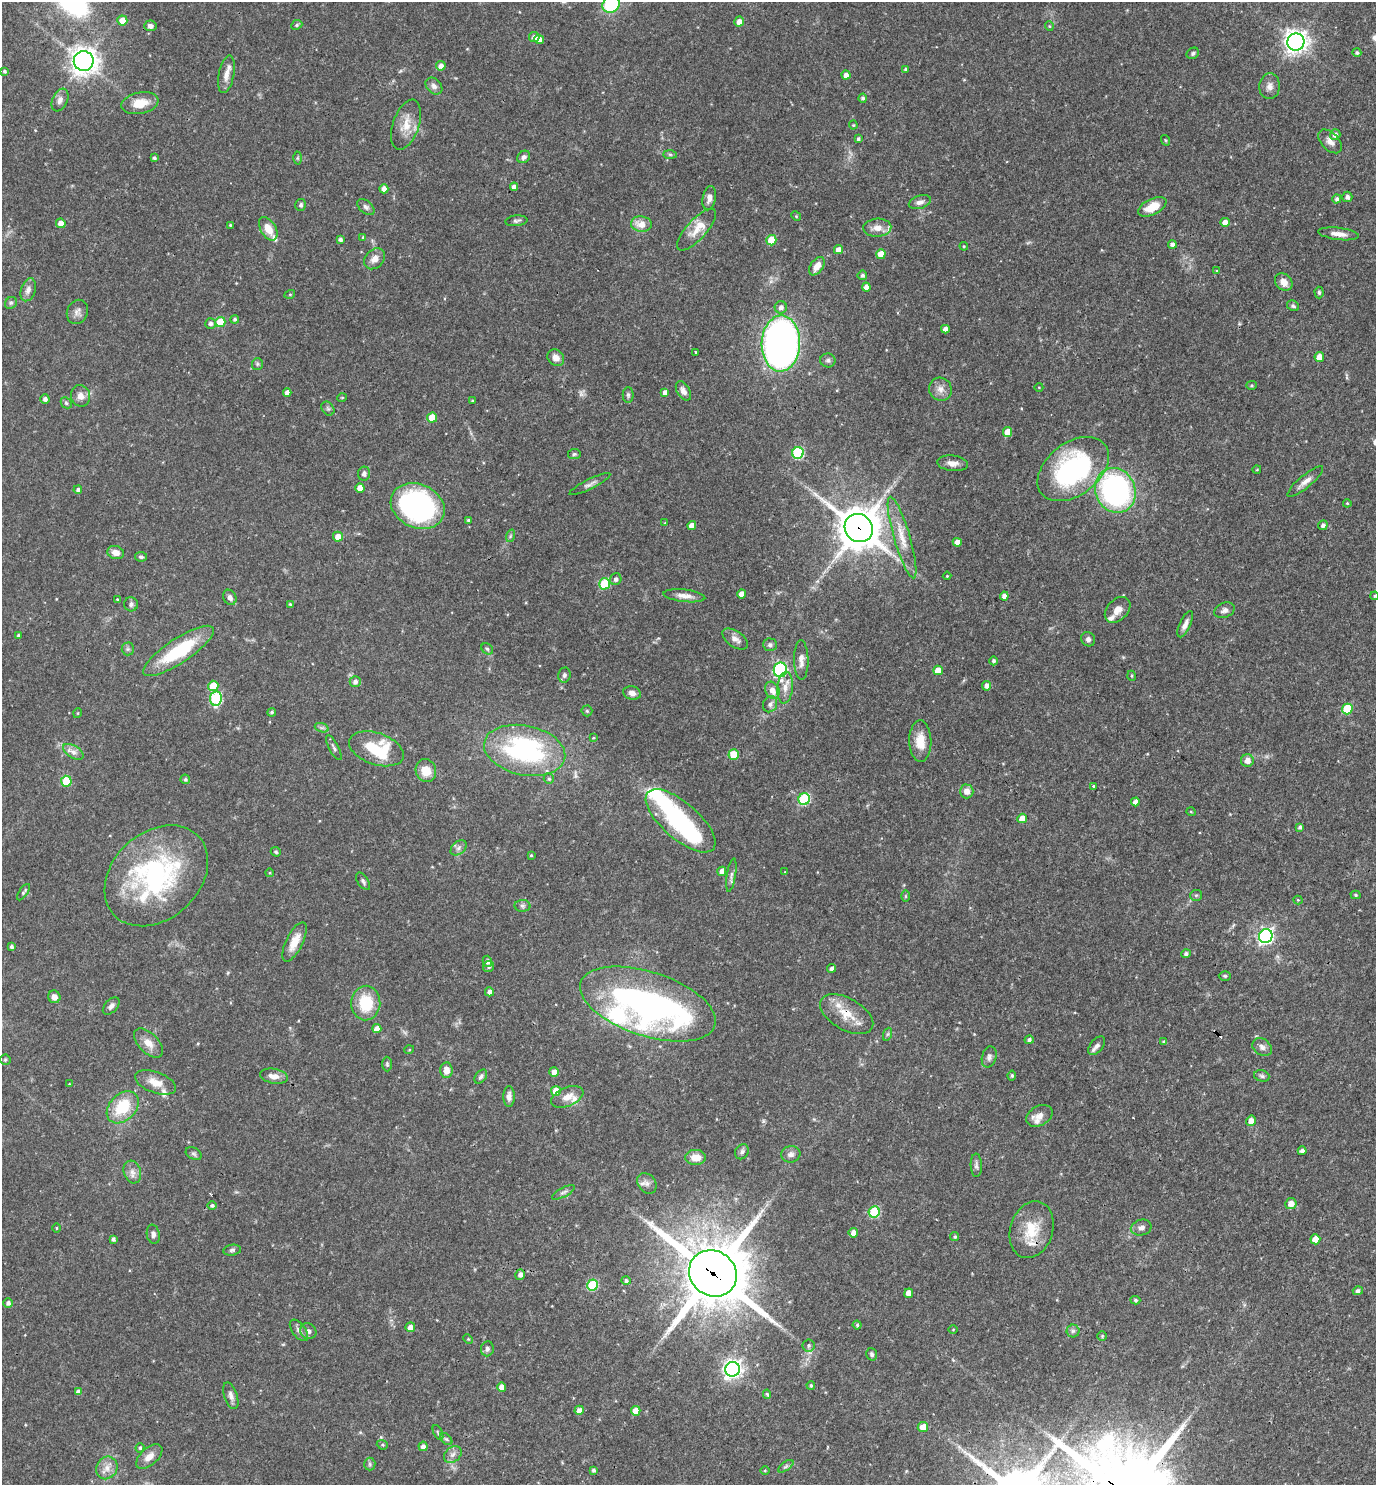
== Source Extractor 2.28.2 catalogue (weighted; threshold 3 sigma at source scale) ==
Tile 6 of 4 x 4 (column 2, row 2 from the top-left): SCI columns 1523-2896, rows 2967-4449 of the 5936 x 5932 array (HDU 1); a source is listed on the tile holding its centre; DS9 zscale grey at full resolution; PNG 1378 x 1487 px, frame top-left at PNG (2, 2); each listed source drawn as its Kron ellipse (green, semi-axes under 4 px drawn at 4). Shown black and unused: <1% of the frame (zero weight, under 3 of 4 exposures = <1% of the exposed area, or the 3 px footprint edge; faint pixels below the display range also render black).
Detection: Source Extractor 2.28.2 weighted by HDU 2 'WHT'; one run over the whole footprint, this tile lists its part. Background 0.0538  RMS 0.0032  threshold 0.0146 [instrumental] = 3 sigma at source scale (4.5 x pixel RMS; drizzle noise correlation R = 1.50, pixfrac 1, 0.05/0.05 arcsec/px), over >= 5 px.
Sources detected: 314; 1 too faint to see at this stretch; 3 inside a brighter object's white glare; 2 cosmic-ray / hot-pixel residue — neither listed nor drawn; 13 inside a brighter listed object's ellipse — not listed separately; the other 295 listed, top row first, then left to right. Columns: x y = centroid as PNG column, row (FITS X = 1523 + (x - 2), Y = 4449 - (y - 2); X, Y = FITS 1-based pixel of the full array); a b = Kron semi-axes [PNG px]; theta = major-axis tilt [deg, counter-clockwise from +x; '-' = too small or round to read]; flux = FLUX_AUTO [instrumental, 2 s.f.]
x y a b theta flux
611 4 9 8 - 20
122 20 5 5 - 3.9
739 22 5 4 - 2.3
297 25 6 4 23 0.49
150 26 6 5 - 1.2
1049 26 5 3 - 0.26
534 37 5 5 - 1.4
539 39 5 4 - 2.3
1296 42 8 8 - 230
1193 53 6 5 - 0.63
1357 53 4 4 - 0.65
84 61 10 10 - 300
441 66 5 5 - 1.6
906 69 4 4 - 0.64
4 71 3 3 - 0.52
226 74 19 7 79 2.6
846 75 4 4 - 1.6
434 86 9 7 -45 1.4
1270 86 13 10 86 2.1
863 98 4 4 - 0.7
60 100 12 7 66 1.6
140 103 19 10 11 5.8
406 125 26 13 71 5.5
853 125 4 4 - 0.31
1335 135 5 5 - 1.7
858 139 4 3 - 0.51
1165 140 5 3 - 0.31
1330 141 14 8 -46 2.2
670 154 7 4 -1 0.55
524 157 7 5 41 1.1
154 158 4 3 - 0.6
297 158 6 4 89 0.42
514 187 4 4 - 1.5
384 189 4 4 - 2.3
1347 197 5 5 - 1.1
709 198 12 6 79 2
1337 199 4 4 - 0.83
920 202 11 6 17 1.5
301 205 6 5 - 0.65
366 207 10 6 -41 0.94
1152 207 15 8 27 6.1
796 216 5 4 - 0.35
516 221 11 5 6 0.86
1225 222 4 4 - 2.6
61 223 5 4 - 2.1
641 224 10 7 -8 3.7
230 225 4 4 - 0.32
877 228 14 9 3 2.9
268 229 13 7 -58 4.5
696 230 26 10 48 4.8
1339 234 20 6 -7 2.7
363 237 4 4 - 0.37
340 239 4 4 - 0.85
771 240 5 5 - 10
1172 244 4 4 - 1.3
964 246 4 3 - 0.36
838 250 4 4 - 2.4
881 254 5 4 - 4.9
374 259 12 9 44 2.5
817 266 10 6 55 2.9
1217 271 3 3 - 0.31
862 275 5 5 - 0.79
1284 282 9 7 -43 2.8
866 287 4 4 - 2
28 290 12 7 71 1.7
1319 292 6 4 -87 0.55
290 294 5 3 - 0.29
11 303 6 5 - 0.63
1293 306 6 5 - 0.61
781 307 6 6 - 1.5
77 312 12 10 67 1.7
235 319 4 4 - 0.63
220 322 5 5 - 9.6
210 323 5 5 - 0.94
945 329 4 4 - 1.9
781 344 28 19 88 160
695 352 3 2 - 0.51
1319 357 5 4 - 3.4
556 358 9 7 -44 2.3
828 360 7 7 - 0.85
257 364 6 5 - 0.54
1251 385 5 4 - 0.4
1039 387 4 3 - 0.24
940 389 12 11 - 2.4
683 391 10 6 -59 1.8
665 392 4 4 - 1.5
287 393 4 4 - 1.9
628 395 8 5 -90 0.67
81 396 11 9 -69 2.4
342 398 5 3 - 0.29
45 399 4 4 - 1
472 401 3 3 - 0.32
66 403 6 5 - 0.49
328 409 7 6 - 0.72
432 418 5 5 - 8.2
1007 432 5 4 - 3.6
798 453 6 5 - 28
574 454 6 5 - 0.63
952 463 15 7 -7 2.3
1073 469 40 26 38 57
1257 469 4 3 - 0.24
364 474 7 6 - 0.95
1305 482 22 6 39 2.4
590 484 22 5 26 1.4
360 488 4 4 - 3.2
78 490 4 4 - 0.95
1115 490 23 20 -66 79
1347 503 4 4 - 0.33
418 506 28 22 -25 75
468 520 4 3 - 0.42
665 523 3 3 - 0.25
1323 525 5 4 - 1.1
692 526 4 4 - 2.3
859 528 14 13 - 960
510 536 6 4 71 0.51
338 537 5 5 - 3.1
902 537 42 8 -74 6
957 542 4 4 - 2.5
116 553 8 6 -17 2.3
141 557 6 4 -9 0.59
947 576 4 3 - 0.28
616 579 6 5 - 1.1
604 584 5 5 - 17
742 594 4 4 - 2.2
684 596 21 6 -6 2.5
1004 596 4 4 - 1.6
1375 596 4 3 - 0.39
230 597 8 6 -62 1.4
117 599 4 3 - 0.27
131 604 7 7 - 0.88
290 604 4 4 - 0.37
1118 610 15 10 45 3
1224 610 10 7 22 1.5
1185 624 14 5 65 1.8
18 635 4 4 - 0.5
735 639 14 8 -36 2
1088 639 7 7 - 1
770 645 7 6 - 0.94
128 649 6 6 - 0.76
487 649 6 5 - 0.56
178 651 41 12 33 21
801 660 20 7 -90 2.4
994 661 4 4 - 0.74
780 670 7 6 - 46
938 670 5 4 - 4.4
564 675 7 6 - 0.84
1132 676 5 3 - 0.31
355 681 5 5 - 1.2
213 686 5 5 - 7.6
987 686 5 4 - 1.7
785 688 16 8 84 2.6
772 690 9 7 -64 2.4
632 693 9 6 -14 1.8
216 698 7 6 - 27
770 704 8 7 - 1.3
1347 709 5 5 - 15
587 711 5 5 - 0.47
272 712 4 4 - 0.56
78 713 5 3 - 0.28
322 728 7 4 -18 0.71
593 738 4 3 - 0.32
920 741 21 11 -89 5.4
334 748 13 5 -62 0.92
376 749 28 16 -19 18
525 750 41 25 -11 53
73 752 11 6 -31 1.7
734 754 5 5 - 8
1247 761 6 6 - 2.3
426 771 11 10 - 4.9
185 779 5 4 - 0.64
549 779 5 5 - 0.56
66 781 5 5 - 12
1093 786 3 3 - 1.2
967 791 7 6 - 2.2
804 799 6 5 - 28
1135 802 4 4 - 1.7
1191 812 4 3 - 0.29
1022 818 5 4 - 4.3
680 821 43 18 -41 34
1300 827 4 4 - 0.73
459 848 9 6 42 1.1
276 852 5 4 - 0.48
531 855 3 2 - 0.32
722 871 4 4 - 1.7
785 872 3 3 - 0.25
270 873 4 3 - 0.29
731 875 17 4 81 1.3
156 876 58 43 42 56
363 881 10 5 -56 0.82
23 892 9 4 55 0.64
1196 895 6 5 - 0.51
1356 895 5 4 - 0.46
905 896 6 4 -90 0.38
1298 900 4 4 - 0.29
522 906 8 6 -2 0.81
1266 936 7 6 - 96
294 942 21 8 64 4.8
11 947 4 3 - 0.81
1186 954 5 4 - 0.86
487 961 5 4 - 1.3
489 967 6 5 - 0.81
831 968 4 4 - 0.98
1225 976 6 5 - 0.49
489 992 4 4 - 1.5
54 997 6 6 - 1.6
366 1003 17 14 87 12
648 1004 70 32 -18 120
111 1006 10 6 46 1.2
847 1014 29 15 -30 7.2
377 1029 4 4 - 2.4
888 1034 7 4 70 0.47
1029 1040 4 4 - 0.7
1164 1042 4 4 - 0.86
148 1043 18 10 -45 3.4
1097 1046 11 6 53 1.4
1262 1047 10 8 -36 1.4
409 1050 5 3 - 0.29
989 1057 11 7 74 1.3
5 1060 5 5 - 0.46
387 1064 7 5 -89 0.57
446 1070 8 6 -88 2.8
554 1072 5 4 - 2
1012 1075 5 4 - 0.57
274 1076 14 7 -10 2.4
481 1076 8 5 54 0.88
1262 1076 8 5 -17 0.75
156 1082 21 10 -20 4.1
69 1084 4 3 - 0.25
556 1091 5 5 - 4.7
509 1097 10 6 -90 1.7
567 1097 17 9 23 3.5
123 1107 18 13 45 13
1039 1116 14 9 29 2.6
1251 1121 5 5 - 2.4
1302 1151 4 4 - 1.1
742 1152 8 6 57 0.9
194 1154 8 5 -30 0.77
791 1154 9 8 - 1.4
696 1157 10 7 0 3.8
976 1165 12 5 -89 0.99
132 1172 11 8 -72 2
647 1183 11 8 -53 1.6
563 1192 12 4 28 1
1291 1203 5 5 - 2.5
212 1205 5 4 - 0.65
874 1212 6 5 - 21
56 1228 4 3 - 0.27
1141 1228 10 8 13 1.5
1032 1230 29 21 72 10
853 1233 5 4 - 2.5
153 1234 9 6 -80 1.2
955 1237 4 4 - 0.57
113 1239 4 4 - 0.81
1315 1239 5 5 - 4.4
232 1250 9 5 8 0.8
713 1273 25 22 -36 2400
520 1275 5 5 - 1.3
626 1281 5 4 - 0.77
593 1285 5 5 - 22
1358 1291 5 4 - 0.9
909 1293 4 4 - 3.2
1135 1300 5 4 - 0.45
8 1303 4 4 - 1.1
857 1325 4 4 - 0.49
410 1327 5 5 - 2.2
299 1330 12 6 -52 1.4
953 1330 5 3 - 0.26
308 1331 8 7 - 1.3
1073 1331 6 6 - 0.83
1102 1336 5 5 - 0.4
468 1339 5 4 - 0.35
809 1345 6 6 - 0.73
487 1349 7 6 - 0.93
872 1354 6 5 - 0.7
732 1369 7 7 - 160
811 1385 4 3 - 0.48
502 1387 4 4 - 2.5
78 1392 4 4 - 1.7
767 1394 5 4 - 0.56
231 1396 14 6 -71 1.6
579 1410 4 4 - 1.9
636 1411 5 4 - 4.3
923 1427 5 5 - 3.6
438 1433 8 4 -63 0.54
446 1439 7 4 -44 0.61
382 1445 6 4 -20 0.48
423 1446 4 4 - 1.4
140 1448 4 4 - 0.53
453 1454 10 7 38 1.4
149 1457 16 8 42 2.9
370 1464 6 5 - 0.65
786 1466 9 4 35 0.66
107 1468 12 10 58 2.8
594 1470 4 3 - 0.72
765 1471 4 3 - 0.29
Overlapping masked pixels (flux is a lower limit): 5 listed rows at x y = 859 528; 804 799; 847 1014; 1032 1230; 713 1273
Isophote crosses this tile's border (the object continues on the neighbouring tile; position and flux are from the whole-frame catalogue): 2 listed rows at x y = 611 4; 1375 596